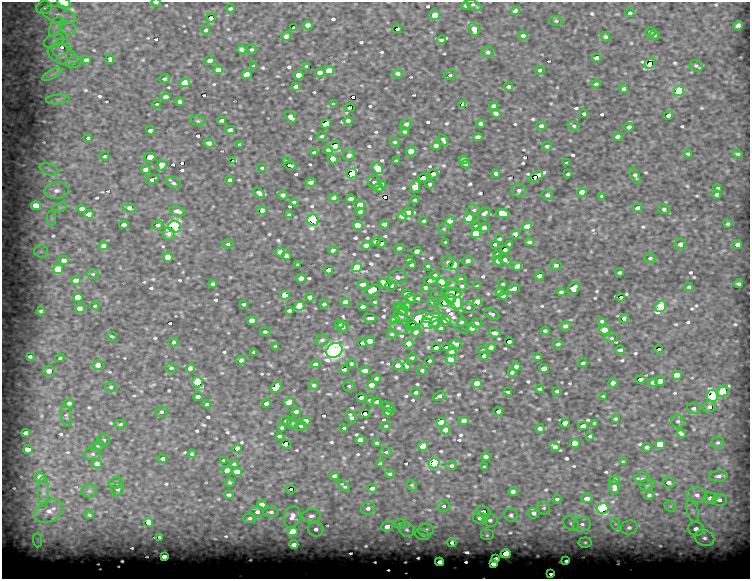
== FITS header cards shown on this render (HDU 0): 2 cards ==
NAXIS1  =                  748 / length of data axis 1
NAXIS2  =                  577 / length of data axis 2

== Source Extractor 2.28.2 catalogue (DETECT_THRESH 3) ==
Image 748 x 577 px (HDU 0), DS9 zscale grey, 1 PNG px = 1 image px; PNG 752 x 581 px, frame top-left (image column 1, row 577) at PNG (2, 2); each listed source drawn as its Kron ellipse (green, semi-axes under 4 px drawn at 4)
Background 3930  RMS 19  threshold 58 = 3 sigma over >= 5 px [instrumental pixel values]
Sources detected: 715; of the 715, the 500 brightest by FLUX_AUTO listed and drawn (215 fainter detections omitted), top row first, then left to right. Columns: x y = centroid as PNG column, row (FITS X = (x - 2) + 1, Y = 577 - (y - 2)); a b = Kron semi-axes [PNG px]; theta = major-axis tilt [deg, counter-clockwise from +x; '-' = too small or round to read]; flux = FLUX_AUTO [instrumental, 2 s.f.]
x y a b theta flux
64 3 7 4 -30 73000
156 3 5 2 - 7000
474 5 9 3 -26 2800
466 6 4 3 - 3500
44 7 8 6 10 4800
230 9 4 3 - 2200
515 11 4 4 - 8800
630 13 4 3 - 2600
59 15 18 8 -16 13000
435 15 5 5 - 54000
211 18 5 4 - 12000
556 21 7 5 0 2600
308 25 5 4 - 7900
738 25 5 4 - 7400
56 27 11 6 64 7400
68 28 8 6 -21 5100
294 28 3 3 - 3100
397 29 4 3 - 8000
474 29 7 5 -67 16000
206 30 4 4 - 8800
650 32 5 5 - 2600
655 35 5 4 - 2100
286 36 5 4 - 8500
523 36 4 4 - 5300
605 37 5 4 - 2700
441 40 4 3 - 2200
54 41 10 6 21 6000
61 48 10 8 49 9100
252 49 5 5 - 2300
242 50 4 4 - 11000
488 52 6 5 - 4500
62 55 15 9 -24 12000
596 58 4 4 - 7400
110 59 5 3 - 2300
86 60 4 4 - 11000
210 61 5 4 - 13000
74 62 8 6 13 3500
650 64 6 4 43 38000
254 66 4 3 - 3800
696 66 7 5 -25 2800
307 67 4 4 - 4800
218 70 4 4 - 21000
540 70 5 4 - 3900
329 71 5 4 - 33000
320 72 4 4 - 13000
52 74 11 4 28 5500
247 74 5 4 - 58000
398 74 5 4 - 6300
299 75 5 4 - 43000
450 75 6 5 - 3100
164 79 5 4 - 2600
185 83 5 4 - 87000
596 84 4 3 - 3400
295 87 4 4 - 4500
509 87 4 3 - 3900
624 89 4 4 - 4400
679 91 5 5 - 210000
166 97 5 4 - 9600
58 99 12 4 5 5100
180 102 4 4 - 8100
157 104 4 3 - 19000
334 104 4 3 - 2500
462 105 4 3 - 11000
494 106 4 4 - 5600
349 108 5 4 - 2300
496 113 4 4 - 8100
584 114 3 3 - 2000
668 115 4 4 - 9500
291 117 7 4 -43 13000
198 121 7 5 -13 2300
222 121 4 4 - 6400
348 121 4 4 - 3900
326 124 5 4 - 51000
406 124 6 5 - 4300
481 124 4 4 - 5700
541 126 5 4 - 4900
574 126 6 4 -15 2300
629 127 4 4 - 4400
151 130 4 4 - 7100
230 130 5 4 - 14000
405 131 4 4 - 3400
322 136 5 4 - 2200
478 137 5 4 - 5100
618 137 4 4 - 7900
88 138 3 3 - 2200
443 140 6 4 -56 5000
395 142 5 3 - 2900
209 143 5 4 - 6600
240 145 4 3 - 2500
335 146 5 4 - 130000
436 146 5 4 - 5800
547 146 4 3 - 3700
328 150 5 4 - 6100
411 151 5 4 - 15000
314 152 4 3 - 2300
688 154 4 4 - 2500
738 154 5 2 - 2100
349 155 6 5 - 4700
105 156 4 3 - 6100
150 157 5 4 - 52000
333 159 5 4 - 24000
464 160 4 4 - 5200
233 161 4 3 - 7000
286 161 4 3 - 2200
396 161 4 3 - 2500
567 163 4 3 - 2200
466 164 4 3 - 3900
162 165 5 5 - 29000
290 165 6 3 -14 5200
262 168 4 3 - 2100
378 168 6 4 -50 98000
49 169 10 5 -23 4800
146 170 4 4 - 17000
352 173 5 4 - 210000
433 174 5 4 - 5600
496 174 4 3 - 4100
568 174 4 3 - 3100
635 175 8 4 -63 3100
536 177 8 4 31 29000
423 178 4 4 - 34000
152 180 7 4 21 7700
230 180 4 4 - 10000
311 182 5 4 - 4000
374 182 7 6 - 4300
173 183 8 5 -27 3300
383 184 4 3 - 3700
430 184 4 4 - 12000
415 187 5 5 - 38000
379 188 4 4 - 5500
718 188 4 4 - 4600
57 190 12 8 8 10000
519 190 7 6 - 5100
582 192 5 4 - 41000
259 193 6 4 -32 7200
717 194 4 3 - 3700
283 195 5 4 - 4300
547 195 6 4 -11 3800
602 196 3 3 - 2100
334 198 5 4 - 7200
351 199 5 4 - 13000
415 200 4 3 - 3800
294 202 4 3 - 3100
360 205 5 4 - 43000
36 206 5 4 - 47000
60 207 7 4 19 3000
129 208 6 4 -15 7300
638 208 4 4 - 12000
82 209 5 4 - 9300
664 209 6 5 - 2900
262 210 4 4 - 19000
474 210 6 5 - 2600
177 211 8 5 -13 5500
360 212 4 4 - 8500
408 212 6 5 - 11000
484 213 7 4 38 5700
502 213 7 4 -4 33000
89 214 5 4 - 69000
289 215 4 3 - 4600
402 216 5 4 - 45000
52 218 7 4 -89 2900
469 218 5 4 - 110000
313 220 5 5 - 230000
424 221 4 3 - 2400
450 221 4 4 - 12000
385 224 4 4 - 12000
727 224 3 3 - 2500
124 225 4 4 - 11000
158 225 6 5 - 5000
358 225 5 4 - 38000
476 226 5 4 - 2600
174 227 6 6 - 320000
527 227 5 4 - 28000
484 228 6 4 10 3700
444 229 6 5 - 2000
169 234 6 6 - 8200
476 234 5 4 - 71000
516 234 4 4 - 19000
499 239 4 3 - 2500
376 242 4 4 - 13000
446 242 3 3 - 2600
530 242 4 3 - 4500
228 244 6 4 0 2400
381 244 4 4 - 11000
495 244 4 3 - 2700
509 244 4 3 - 4200
680 244 6 5 - 4700
366 245 5 4 - 8300
737 245 4 4 - 7800
104 246 4 4 - 15000
399 248 5 4 - 2700
333 250 4 4 - 8900
505 250 4 4 - 16000
41 251 6 6 - 3300
417 251 4 4 - 13000
280 252 5 4 - 27000
498 254 4 4 - 2500
286 256 4 4 - 8200
168 257 5 4 - 52000
650 258 5 5 - 3800
64 260 5 4 - 19000
409 260 4 3 - 2800
505 260 7 4 -40 3300
468 261 5 4 - 4800
498 261 5 4 - 6600
448 262 6 6 - 3200
298 265 4 3 - 2500
412 265 4 3 - 3900
454 265 5 4 - 160000
556 265 5 4 - 3900
428 266 4 3 - 2500
517 266 5 4 - 12000
357 268 5 4 - 100000
58 269 5 4 - 130000
329 270 4 4 - 18000
619 272 4 3 - 2700
93 274 6 5 - 2000
435 275 5 4 - 2300
540 276 4 4 - 12000
398 277 9 7 0 5200
301 279 4 4 - 7500
461 279 6 4 0 2200
76 280 5 4 - 22000
430 281 6 3 2 4300
442 282 5 4 - 96000
385 283 6 4 -31 26000
213 284 4 4 - 4000
363 284 5 4 - 12000
503 284 4 3 - 2500
739 284 4 3 - 2900
452 285 7 4 52 2200
391 286 6 5 - 3100
462 286 5 5 - 5400
478 286 4 3 - 3000
689 287 4 4 - 3000
426 288 4 4 - 3500
514 288 6 4 21 6700
574 288 7 5 54 8400
372 290 8 4 29 37000
499 292 4 4 - 5000
561 292 4 4 - 6200
452 293 10 4 -11 20000
407 294 4 4 - 6000
285 295 5 4 - 69000
503 296 4 3 - 3600
78 297 5 4 - 32000
310 297 4 4 - 5600
621 297 4 4 - 5500
411 298 5 4 - 3800
418 298 4 3 - 3400
451 299 5 4 - 130000
345 302 5 4 - 12000
375 302 3 3 - 2100
433 302 6 4 -4 3100
478 302 4 4 - 57000
444 303 5 4 - 57000
457 303 6 5 - 230000
244 304 3 3 - 2200
324 304 4 4 - 2600
95 306 5 4 - 2100
299 306 5 4 - 120000
398 306 4 3 - 2600
407 306 4 4 - 4600
363 307 4 4 - 5300
468 307 6 5 - 2700
661 307 5 5 - 180000
80 308 5 4 - 30000
289 310 4 3 - 3000
402 310 6 5 - 3300
41 311 4 4 - 4000
450 312 27 7 -50 18000
492 314 8 4 -24 3300
401 316 7 6 - 5200
370 318 6 3 0 5800
431 318 9 4 15 88000
624 318 5 4 - 5500
417 319 11 5 40 62000
394 320 5 4 - 33000
446 320 5 4 - 26000
252 321 4 4 - 19000
602 321 4 3 - 2200
434 322 5 4 - 110000
461 322 4 4 - 3500
476 323 6 5 - 2800
340 324 4 3 - 2300
427 324 6 5 - 220000
413 326 5 3 - 8500
565 326 5 4 - 6100
343 327 6 5 - 3100
399 328 9 6 -29 3800
440 328 4 4 - 3300
472 328 5 4 - 23000
605 330 5 4 - 41000
545 331 4 4 - 3200
265 332 5 3 - 2200
416 332 5 4 - 13000
495 333 6 4 -8 4500
392 334 5 4 - 2700
112 336 5 3 - 2200
611 338 6 4 1 2400
322 340 6 5 - 4600
370 341 5 4 - 17000
174 342 4 4 - 5900
509 342 4 4 - 9800
363 343 4 3 - 3900
409 344 5 4 - 61000
456 344 5 4 - 8000
558 344 4 4 - 5600
275 346 4 3 - 3400
446 347 4 3 - 2900
491 347 5 4 - 5800
436 348 4 4 - 13000
659 349 4 3 - 8500
334 350 8 7 - 420000
483 350 4 3 - 2100
620 350 5 4 - 8000
254 352 4 3 - 2200
452 352 4 4 - 24000
484 356 4 4 - 14000
30 357 4 3 - 2500
538 357 4 3 - 2800
60 358 5 3 - 2500
412 358 4 3 - 2400
241 360 4 4 - 19000
451 360 5 4 - 84000
429 361 4 3 - 4100
583 363 4 3 - 2500
315 364 5 4 - 6900
351 364 4 4 - 2200
98 365 5 5 - 8300
398 366 4 4 - 13000
406 366 4 3 - 2800
516 366 4 4 - 7500
171 368 5 4 - 4300
190 368 5 4 - 11000
344 369 4 3 - 6200
544 369 4 4 - 14000
422 370 5 4 - 2900
49 371 6 5 - 9700
365 371 5 4 - 10000
512 372 4 4 - 3100
677 375 5 4 - 27000
376 379 4 3 - 3900
641 379 5 4 - 5400
660 381 5 4 - 18000
198 382 6 5 - 110000
653 382 5 4 - 6000
613 383 4 4 - 8800
477 384 5 4 - 28000
314 385 5 5 - 3100
372 385 4 4 - 19000
349 386 5 5 - 2300
111 387 6 4 -12 2200
276 388 6 4 46 91000
540 389 4 3 - 3200
557 391 4 3 - 2600
723 391 6 5 - 80000
416 392 5 4 - 3100
508 392 4 3 - 2300
439 396 7 4 23 6000
603 396 4 3 - 2100
712 396 6 5 - 180000
198 397 4 4 - 9800
361 398 4 4 - 7300
370 400 4 4 - 7700
289 402 5 4 - 51000
376 402 5 4 - 9700
267 403 5 4 - 9500
69 404 5 4 - 7500
207 404 4 3 - 4200
388 407 7 4 -38 2700
709 407 6 5 - 6800
694 408 6 6 - 5400
499 411 4 4 - 6300
161 412 6 5 - 2900
296 412 5 4 - 7200
388 412 4 4 - 10000
365 414 5 3 - 13000
66 416 11 5 -79 3600
351 417 7 4 -63 4000
615 419 4 3 - 2100
286 421 5 4 - 2500
306 421 5 4 - 15000
464 421 5 4 - 9200
678 421 6 6 - 2900
441 422 5 4 - 57000
293 423 6 5 - 2200
565 423 4 4 - 14000
120 424 6 4 3 2200
595 424 4 3 - 3200
301 426 6 4 -2 2800
386 426 5 4 - 4200
583 426 5 4 - 18000
282 428 4 3 - 2800
344 428 4 3 - 2300
540 428 4 4 - 7100
446 430 4 4 - 28000
26 433 4 4 - 7400
681 434 5 4 - 3800
279 436 4 3 - 3700
590 436 4 3 - 2400
103 440 6 6 - 3500
360 440 5 4 - 21000
718 442 6 6 - 3000
377 443 4 3 - 2900
575 443 5 4 - 38000
286 444 4 4 - 40000
660 444 5 4 - 89000
98 446 7 5 20 2300
423 446 5 4 - 92000
555 447 5 4 - 4400
647 447 4 4 - 5600
237 448 4 4 - 23000
28 450 5 4 - 28000
386 452 6 5 - 2100
93 454 8 6 0 3300
192 454 4 4 - 3100
486 457 4 4 - 5100
163 459 4 3 - 3600
224 460 4 3 - 3900
624 462 4 3 - 2100
434 463 5 5 - 140000
97 464 5 4 - 7500
234 464 5 4 - 2900
380 464 4 3 - 2700
451 466 5 4 - 2300
485 467 4 3 - 2500
227 470 4 4 - 17000
237 472 5 4 - 23000
390 474 5 3 - 2100
335 476 4 4 - 5300
718 476 9 6 4 5100
40 477 5 4 - 7900
643 479 8 6 -1 4400
615 480 5 4 - 3800
116 483 7 5 23 2800
230 483 4 3 - 2000
669 483 6 5 - 5000
412 485 5 4 - 2000
647 485 7 5 16 2900
344 486 7 3 -44 2300
614 487 7 5 -86 6000
372 488 5 4 - 13000
118 489 6 6 - 3100
290 489 5 3 - 2000
89 491 8 6 3 3600
43 492 15 5 90 6900
513 492 4 4 - 7800
229 495 4 4 - 4000
649 495 5 4 - 2700
697 495 9 8 - 7300
587 498 5 5 - 12000
710 498 7 5 -2 9200
557 499 4 3 - 2400
719 500 7 6 - 5800
262 505 5 4 - 17000
444 506 6 5 - 3500
670 506 6 5 - 2500
368 508 7 6 - 6700
544 508 7 6 - 2900
603 508 6 5 - 190000
49 511 15 10 28 18000
693 511 11 5 -73 4900
257 512 6 6 - 7400
271 512 8 5 3 4200
483 512 7 5 -16 5200
534 513 6 5 - 5500
89 515 5 4 - 2100
511 515 7 6 - 4300
311 516 9 6 6 6300
292 517 11 8 72 14000
249 518 7 5 6 3700
480 518 7 5 -8 7800
490 520 7 6 - 4700
148 522 5 4 - 45000
571 523 8 6 -40 4200
400 524 5 5 - 2000
582 524 9 7 11 6800
616 524 6 4 -70 2600
387 526 6 5 - 10000
629 528 8 7 - 5000
316 529 7 7 - 6000
696 529 8 7 - 8800
407 530 8 7 - 4100
426 530 8 6 6 5200
293 532 5 4 - 72000
422 535 7 5 -20 2700
487 535 7 5 0 2600
160 537 3 3 - 2200
704 538 10 7 -20 6900
38 540 7 4 -89 3300
452 542 4 4 - 3900
585 542 6 5 - 2200
294 544 4 4 - 11000
506 554 5 4 - 140000
164 556 4 3 - 7400
496 558 3 3 - 2800
566 561 3 3 - 2100
439 562 4 4 - 15000
493 564 4 3 - 11000
550 574 3 2 - 2100
At the frame edge (FLAGS 8, measured only in part): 2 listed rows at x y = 64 3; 156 3
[215 fainter detections neither listed nor drawn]